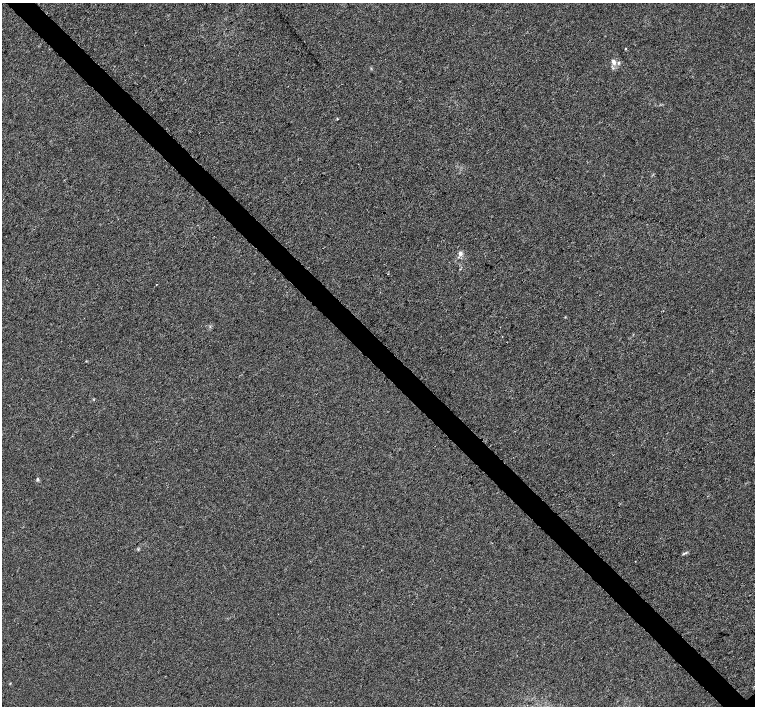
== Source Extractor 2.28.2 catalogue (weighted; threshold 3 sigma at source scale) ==
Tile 11 of 4 x 4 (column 3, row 3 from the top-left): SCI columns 3011-4515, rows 1563-2970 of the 6026 x 6007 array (HDU 1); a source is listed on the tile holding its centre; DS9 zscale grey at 2 x 2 block average (1 PNG px = mean of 2 x 2 image px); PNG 757 x 708 px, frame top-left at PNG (2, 3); no overlay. Shown black and unused: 4% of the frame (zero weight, under 3 of 4 exposures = <1% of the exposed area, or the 3 px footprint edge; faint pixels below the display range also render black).
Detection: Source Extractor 2.28.2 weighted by HDU 2 'WHT'; one run over the whole footprint, this tile lists its part. Background 4.72e-04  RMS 0.0027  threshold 0.0123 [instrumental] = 3 sigma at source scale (4.5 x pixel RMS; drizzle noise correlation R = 1.50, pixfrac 1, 0.0396/0.0396 arcsec/px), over >= 5 px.
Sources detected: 8; all 8 listed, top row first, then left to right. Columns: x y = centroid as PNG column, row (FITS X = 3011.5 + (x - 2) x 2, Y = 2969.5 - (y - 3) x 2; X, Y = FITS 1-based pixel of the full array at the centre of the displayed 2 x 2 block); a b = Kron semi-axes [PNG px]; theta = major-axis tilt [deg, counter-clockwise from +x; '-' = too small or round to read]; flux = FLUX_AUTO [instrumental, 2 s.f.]
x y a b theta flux
626 48 2 2 - 0.78
614 62 7 5 -67 2.5
619 62 4 3 - 0.74
337 119 3 2 - 0.34
460 253 7 5 -71 2.2
565 317 3 2 - 0.32
37 480 4 3 - 0.76
685 553 3 2 - 0.64